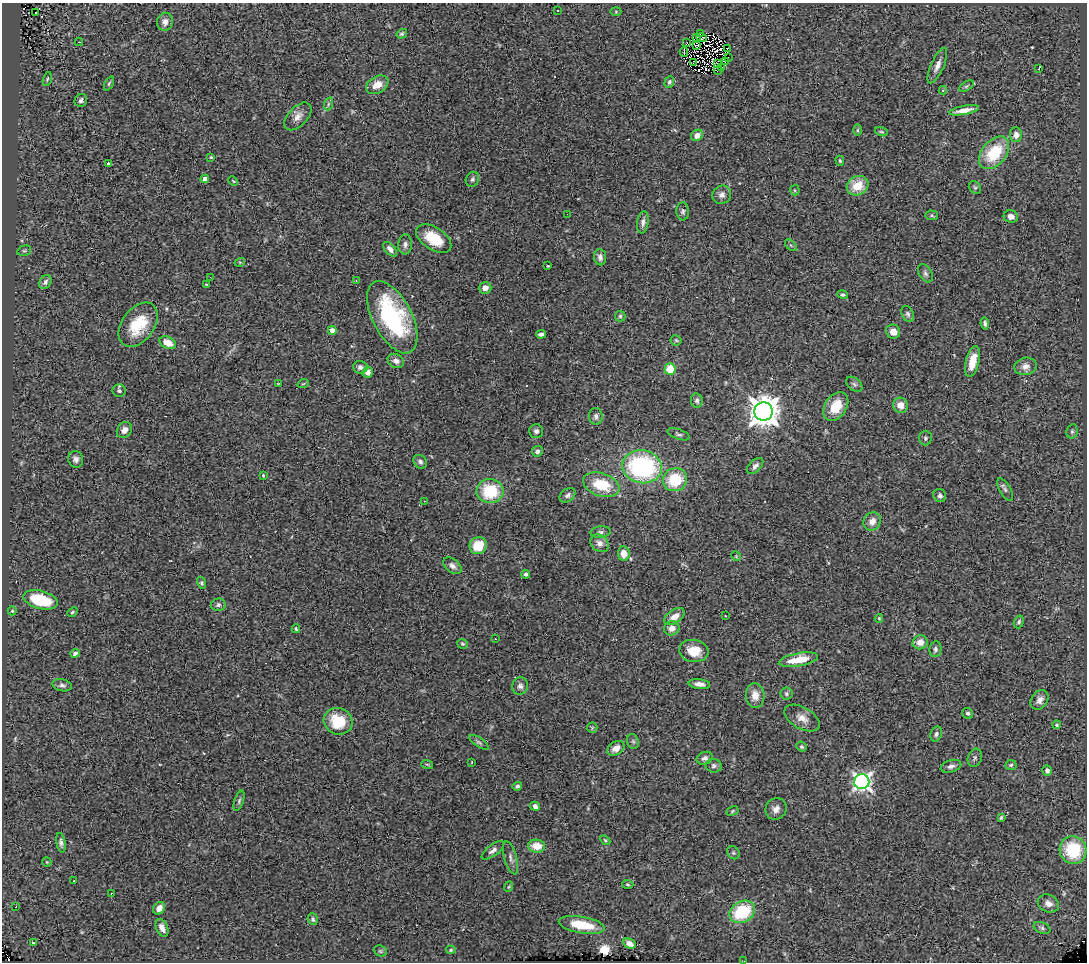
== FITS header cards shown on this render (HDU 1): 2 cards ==
NAXIS1  =                 1085
NAXIS2  =                  960

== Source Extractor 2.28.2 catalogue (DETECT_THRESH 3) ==
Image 1085 x 960 px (HDU 1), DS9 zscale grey, 1 PNG px = 1 image px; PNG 1089 x 964 px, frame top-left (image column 1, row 960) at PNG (2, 3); each listed source drawn as its Kron ellipse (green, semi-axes under 4 px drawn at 4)
Background 1.52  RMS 0.081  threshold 0.242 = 3 sigma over >= 5 px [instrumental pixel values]
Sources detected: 195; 4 with non-positive FLUX_AUTO (blend fragments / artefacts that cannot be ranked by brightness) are neither listed nor drawn; the other 191 listed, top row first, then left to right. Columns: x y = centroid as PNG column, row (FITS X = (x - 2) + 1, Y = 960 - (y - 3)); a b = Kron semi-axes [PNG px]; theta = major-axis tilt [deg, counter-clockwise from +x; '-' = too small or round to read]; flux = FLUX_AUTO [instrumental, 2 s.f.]
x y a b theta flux
557 10 3 2 - 5.6
36 12 3 2 - 6.6
616 12 5 3 - 5
165 22 9 8 - 32
402 34 5 4 - 9
701 34 3 2 - 3.5
697 38 3 2 - 1.2
702 38 5 2 - 3.2
79 42 4 2 - 54
686 43 2 2 - 1.1
696 45 4 2 - 4.3
728 49 3 2 - 2.3
684 52 4 2 - 14
728 58 3 2 - 2.1
725 61 2 2 - 5.8
693 63 4 2 - 5
717 64 3 2 - 3.5
937 66 19 6 66 37
722 67 3 2 - 1.9
1039 68 3 2 - 32
718 70 4 2 - 1.2
47 79 7 4 75 7.8
669 82 6 4 71 11
109 83 7 4 64 8.1
377 85 12 8 31 62
966 86 8 4 33 9.7
943 90 4 3 - 9
81 100 7 6 - 16
328 104 6 4 71 9.3
964 110 15 4 11 54
298 116 17 9 47 43
858 130 6 4 -90 8.4
881 132 7 4 -18 7.7
697 135 6 5 - 34
1016 135 7 6 - 34
994 153 18 12 50 250
211 157 4 3 - 7.2
840 161 5 4 - 7.9
108 164 3 3 - 16
205 179 4 4 - 40
472 179 8 6 61 14
233 181 5 3 - 5.4
857 186 11 9 27 120
975 188 7 5 -51 11
795 190 5 5 - 7.1
722 195 10 9 - 27
683 211 9 6 -87 13
567 214 2 2 - 5.1
932 215 6 5 - 8.8
1011 216 7 6 - 30
643 222 11 5 82 22
434 239 20 11 -33 170
405 244 10 7 86 20
791 245 7 3 -45 6.8
390 249 9 5 -48 28
24 251 7 5 15 9
600 257 8 6 -83 21
240 262 5 3 - 4.7
548 266 3 2 - 4.6
925 273 10 6 -58 16
210 277 3 2 - 5.3
356 281 3 2 - 10
45 282 7 5 59 16
206 284 3 2 - 3.7
485 288 6 6 - 37
843 295 5 4 - 10
908 314 8 5 -65 14
620 316 5 5 - 8.5
392 317 39 19 -62 670
985 323 6 4 -82 14
138 325 25 16 54 200
332 330 4 4 - 41
893 332 7 6 - 44
541 334 5 4 - 21
676 340 5 5 - 7.7
168 343 8 5 -26 70
396 361 8 6 -28 27
972 361 15 6 76 90
1026 366 11 8 12 40
360 367 7 6 - 18
670 369 6 5 - 130
368 372 5 5 - 29
278 383 4 3 - 3.8
303 384 6 3 19 5.7
854 384 9 6 -39 14
119 391 6 6 - 12
697 401 7 6 - 16
900 405 7 7 - 55
836 406 16 11 57 120
764 412 9 9 - 8600
596 416 8 7 - 18
124 430 8 7 - 30
536 431 7 7 - 15
1072 431 7 5 77 12
678 434 11 5 -20 13
925 438 7 6 - 12
537 451 5 5 - 16
76 459 8 7 - 22
420 462 7 6 - 15
755 466 10 6 43 21
642 467 20 16 -11 790
263 475 4 3 - 5.9
675 480 12 11 - 200
601 485 19 11 -19 190
1005 489 12 5 -60 18
490 491 13 12 - 270
568 495 9 6 39 17
940 496 7 6 - 16
424 501 2 2 - 4.2
872 521 9 8 - 42
600 532 10 5 5 14
600 543 10 8 -40 27
478 546 9 8 - 140
624 553 7 6 - 66
736 556 5 4 - 5.3
452 566 10 6 -38 25
526 574 4 4 - 13
201 583 6 4 -75 9.2
41 600 17 9 -15 240
218 605 7 6 - 15
12 611 4 4 - 6.6
72 612 6 4 40 8.3
725 616 3 2 - 4.4
674 617 11 6 33 57
879 618 4 3 - 6.8
1019 622 6 4 71 11
672 628 8 7 - 40
296 629 4 3 - 7.5
495 639 3 3 - 5.5
920 642 7 7 - 50
462 644 5 5 - 7.4
935 649 8 6 80 16
694 651 15 11 -9 110
75 653 4 4 - 19
798 660 20 6 11 120
699 684 11 5 -7 30
62 685 10 6 -13 16
520 686 9 8 - 21
786 694 6 6 - 11
755 696 12 9 -85 53
1040 700 11 8 54 31
968 713 6 5 - 15
802 718 19 10 -30 50
338 721 14 13 - 200
1057 725 4 4 - 8.6
592 728 5 5 - 6.8
936 734 8 5 72 13
633 741 8 6 -68 12
479 742 11 4 -35 14
802 747 5 4 - 8.2
616 748 9 6 33 37
705 758 8 6 22 23
975 758 9 7 73 15
472 762 4 2 - 3.6
427 764 6 3 -19 5.9
1011 765 6 5 - 9.5
714 766 8 6 -8 16
951 766 10 6 16 22
1047 771 5 5 - 18
862 782 7 7 - 1900
517 786 5 3 - 10
239 801 10 4 72 13
535 806 5 4 - 21
776 809 11 10 - 35
732 811 6 4 28 7.3
1001 818 4 3 - 7.2
605 840 6 3 -44 6.5
61 843 10 4 -80 16
537 846 8 6 -3 76
493 850 13 5 37 21
1073 850 14 13 - 270
733 853 7 6 - 10
511 858 17 6 -74 25
47 862 5 4 - 5.9
74 881 3 2 - 7.1
628 884 6 4 -4 9.1
508 887 5 3 - 5.1
111 893 3 2 - 5.9
1048 903 11 8 -24 33
16 906 3 2 - 4.9
159 908 7 5 52 37
742 912 13 10 31 320
313 919 6 5 - 11
582 925 23 8 -10 160
162 928 9 6 -66 36
1042 928 9 5 -23 13
33 943 4 3 - 17
629 944 6 4 -27 37
451 950 5 4 - 7.3
380 951 7 5 -21 9
744 961 3 2 - 6
At the frame edge (FLAGS 8, measured only in part): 1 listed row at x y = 744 961
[4 non-positive-flux detections neither listed nor drawn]